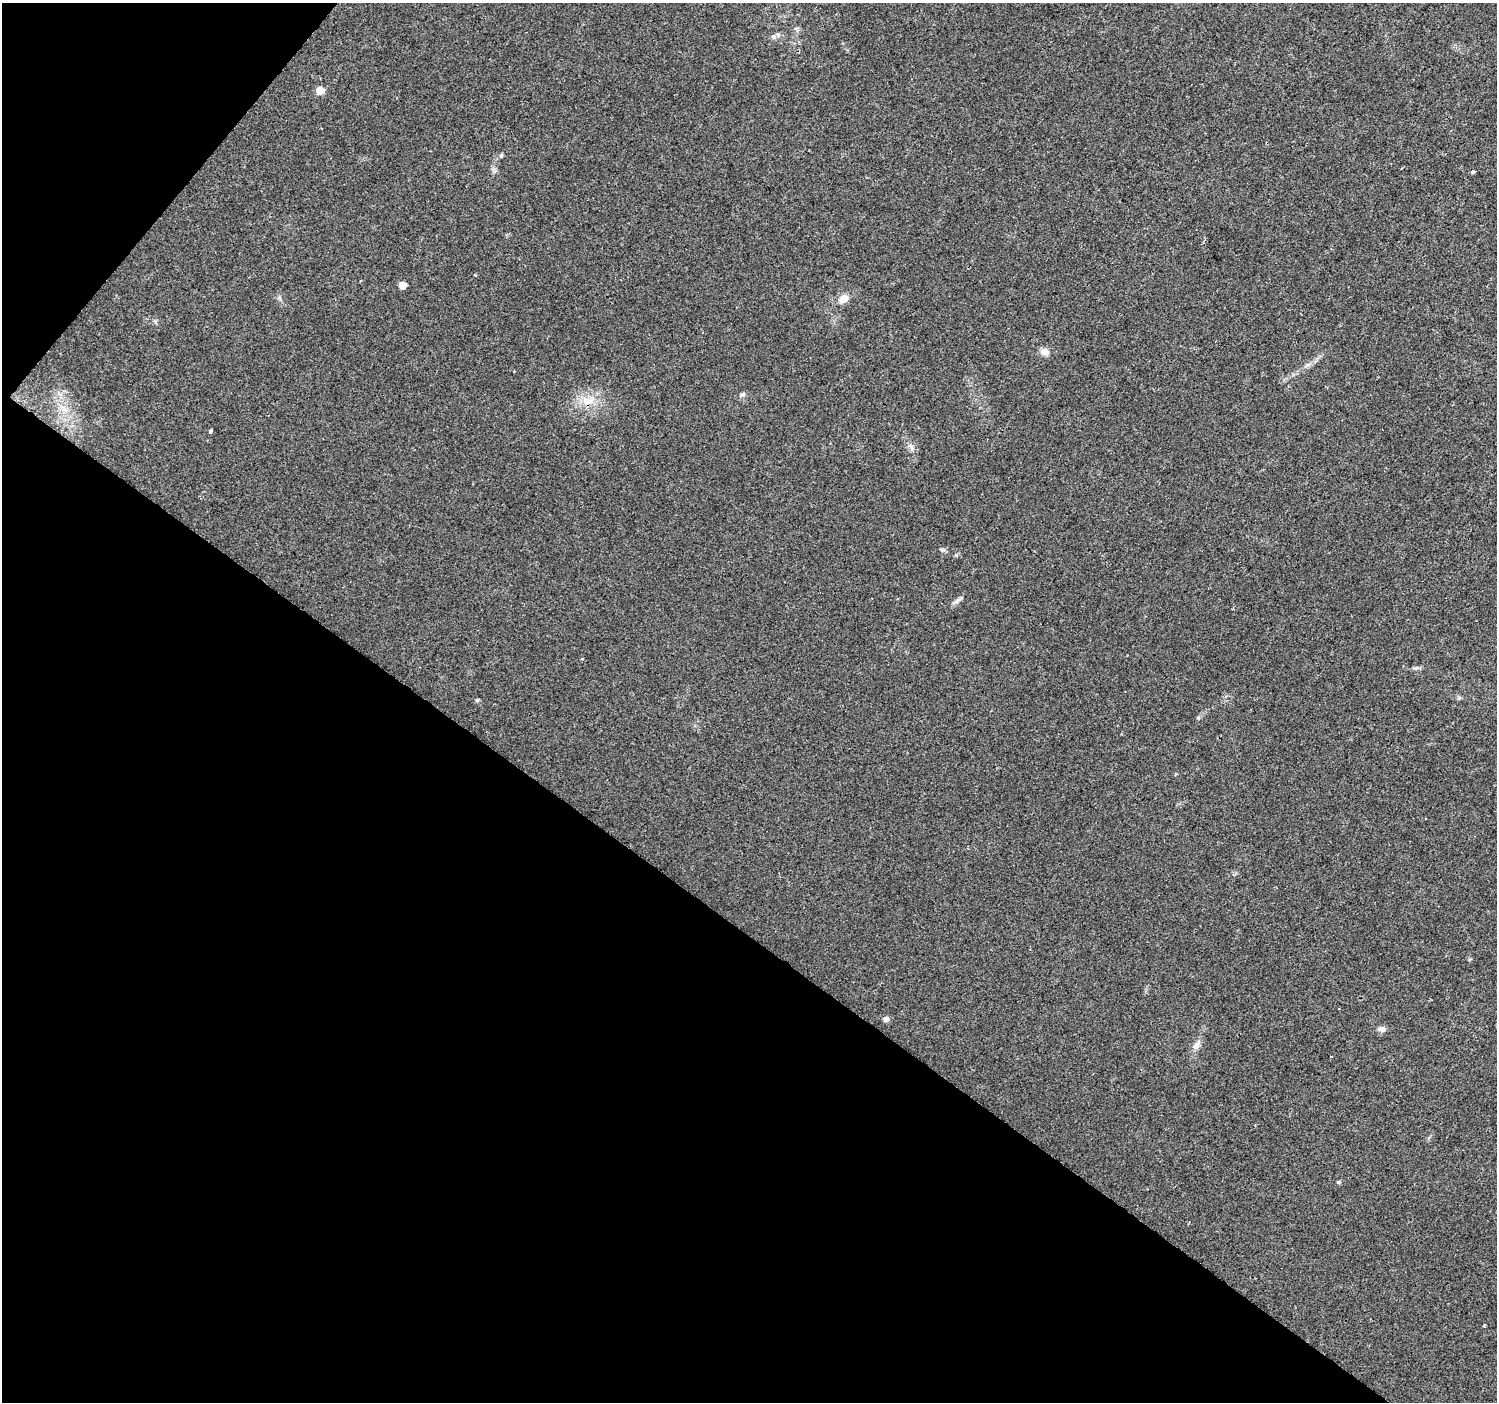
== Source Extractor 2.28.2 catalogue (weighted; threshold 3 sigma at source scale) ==
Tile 9 of 4 x 4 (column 1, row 3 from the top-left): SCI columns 9-1503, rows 1643-3042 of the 5988 x 6020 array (HDU 1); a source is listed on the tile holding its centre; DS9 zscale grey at full resolution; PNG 1499 x 1404 px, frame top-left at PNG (2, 3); no overlay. Shown black and unused: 37% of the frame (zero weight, under 2 of 3 exposures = <1% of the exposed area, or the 3 px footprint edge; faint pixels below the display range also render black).
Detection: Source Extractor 2.28.2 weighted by HDU 2 'WHT'; one run over the whole footprint, this tile lists its part. Background 0.0475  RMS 0.0062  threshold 0.0279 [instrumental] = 3 sigma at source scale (4.5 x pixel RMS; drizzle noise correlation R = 1.50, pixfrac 1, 0.0396/0.0396 arcsec/px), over >= 5 px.
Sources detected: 19; all 19 listed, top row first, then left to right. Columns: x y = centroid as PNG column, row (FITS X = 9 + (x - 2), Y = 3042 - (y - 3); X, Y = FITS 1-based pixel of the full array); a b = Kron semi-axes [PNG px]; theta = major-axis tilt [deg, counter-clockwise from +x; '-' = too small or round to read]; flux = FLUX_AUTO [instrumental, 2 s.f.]
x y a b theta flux
320 90 7 7 - 6.7
501 155 6 4 72 0.89
1473 171 5 3 - 5.8
475 275 3 3 - 1.2
402 285 6 6 - 5.2
844 299 11 9 40 5.4
1044 351 11 8 -17 3.8
742 395 8 6 21 1.7
587 401 17 11 -17 9.1
210 431 4 3 - 2.1
911 447 13 4 -54 2
960 599 11 5 36 1.8
1458 698 6 4 71 0.82
477 700 5 4 - 0.74
886 1019 6 6 - 2.3
1382 1029 11 6 -2 2.5
1196 1045 15 8 52 3.8
1338 1182 5 4 - 0.77
1484 1326 4 3 - 0.56